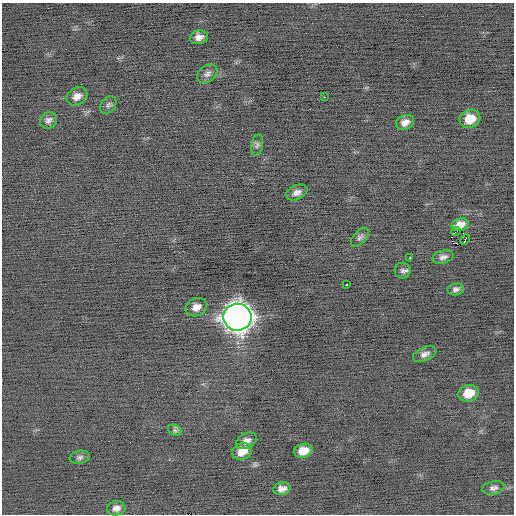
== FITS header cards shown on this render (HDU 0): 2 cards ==
NAXIS1  =                  512 / Axis length
NAXIS2  =                  512 / Axis length

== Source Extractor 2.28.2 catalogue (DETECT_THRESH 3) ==
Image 512 x 512 px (HDU 0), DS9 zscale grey, 1 PNG px = 1 image px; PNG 516 x 516 px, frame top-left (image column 1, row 512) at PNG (2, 3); each listed source drawn as its Kron ellipse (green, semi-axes under 4 px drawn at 4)
Background -0.154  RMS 0.71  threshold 2.14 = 3 sigma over >= 5 px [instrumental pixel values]
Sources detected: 31; all 31 listed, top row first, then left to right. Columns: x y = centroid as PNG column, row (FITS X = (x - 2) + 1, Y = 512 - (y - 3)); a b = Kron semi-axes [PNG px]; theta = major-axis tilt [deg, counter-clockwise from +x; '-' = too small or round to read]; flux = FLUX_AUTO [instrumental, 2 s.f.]
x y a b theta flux
199 37 9 7 13 300
207 74 11 8 40 220
77 96 11 8 30 310
324 97 2 2 - 280
108 105 9 7 50 140
470 119 10 9 - 810
48 120 9 8 - 190
405 122 9 7 23 290
257 145 11 5 80 130
297 192 11 7 24 240
460 225 8 6 20 400
456 231 5 2 - 22
360 237 11 6 47 140
465 239 6 2 67 85
443 257 11 6 15 190
410 258 3 3 - 560
403 271 8 8 - 150
346 285 3 2 - 270
456 289 8 6 10 150
196 307 11 8 28 380
238 317 14 13 - 55000
425 354 12 6 23 230
469 393 10 8 18 770
175 430 7 5 -30 95
246 441 11 7 30 270
242 451 10 8 20 540
303 451 9 7 14 590
80 457 10 6 12 140
493 488 11 6 11 170
282 489 8 6 10 270
116 508 9 7 12 240